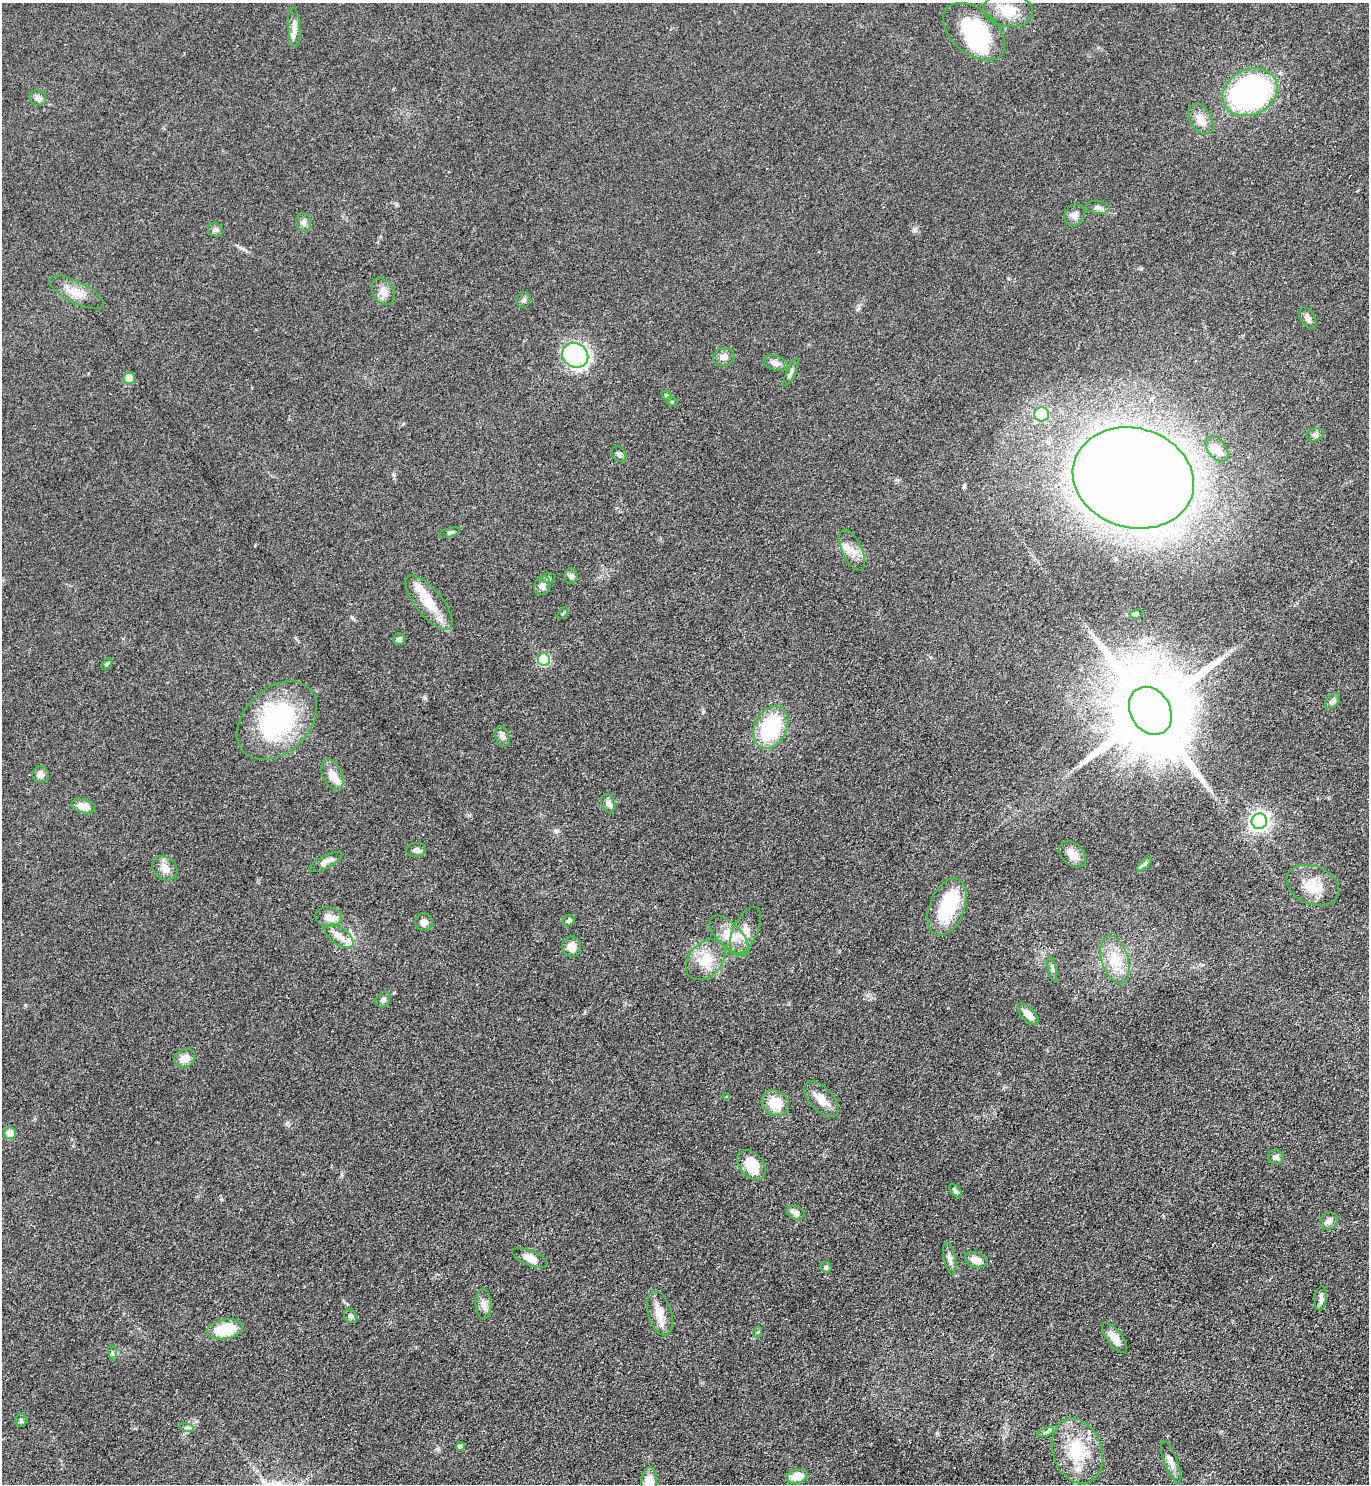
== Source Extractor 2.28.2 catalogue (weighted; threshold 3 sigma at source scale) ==
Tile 6 of 4 x 4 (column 2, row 2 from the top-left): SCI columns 1524-2890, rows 2966-4447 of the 5924 x 5929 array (HDU 1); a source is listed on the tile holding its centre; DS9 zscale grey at full resolution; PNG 1371 x 1486 px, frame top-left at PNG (2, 3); each listed source drawn as its Kron ellipse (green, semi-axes under 4 px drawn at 4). Shown black and unused: <1% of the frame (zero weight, under 3 of 4 exposures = <1% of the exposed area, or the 3 px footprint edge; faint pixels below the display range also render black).
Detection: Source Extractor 2.28.2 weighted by HDU 2 'WHT'; one run over the whole footprint, this tile lists its part. Background 0.0759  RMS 0.0061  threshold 0.0275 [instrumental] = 3 sigma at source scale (4.5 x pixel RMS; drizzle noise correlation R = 1.50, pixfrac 1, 0.05/0.05 arcsec/px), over >= 5 px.
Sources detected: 104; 3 inside a brighter object's white glare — neither listed nor drawn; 5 inside a brighter listed object's ellipse — not listed separately; the other 96 listed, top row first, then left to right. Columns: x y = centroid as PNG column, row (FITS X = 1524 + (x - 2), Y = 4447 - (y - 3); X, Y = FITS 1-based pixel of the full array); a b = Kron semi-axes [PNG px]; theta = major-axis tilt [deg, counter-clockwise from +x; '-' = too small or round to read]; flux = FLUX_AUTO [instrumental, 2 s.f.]
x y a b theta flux
1008 10 25 16 -6 13
294 28 20 6 -86 3.8
974 32 36 22 -41 50
1250 92 28 22 26 170
38 98 8 7 - 2.5
1201 119 16 10 -58 6.8
1098 207 12 6 -9 2
1075 215 11 9 50 3.2
304 222 10 7 -78 2.3
216 230 8 6 -29 1.6
383 291 15 10 -60 4.6
77 293 30 10 -26 9.1
523 300 8 7 - 1.7
1308 318 12 7 -58 2.4
575 355 13 12 - 110
724 357 10 9 - 3.4
775 363 12 7 -15 3.4
791 372 15 4 65 1.8
129 378 5 5 - 9
667 396 6 4 -44 1
672 402 6 3 -18 0.74
1042 414 7 7 - 39
1315 435 9 6 20 1.6
1217 449 14 9 -51 5.4
619 454 8 6 -56 1.8
1133 478 61 50 -16 1800
450 533 10 4 15 1.3
852 550 22 10 -65 7.1
571 576 8 6 -89 1.7
549 578 6 5 - 1.3
542 586 9 8 - 4.2
429 603 33 13 -51 17
563 613 7 3 53 0.76
1136 614 7 4 10 1.1
399 639 6 6 - 1.8
544 660 6 6 - 46
107 664 6 4 45 0.87
1332 701 9 6 49 2.5
1150 711 25 20 -59 11000
277 720 46 32 43 79
771 727 22 16 62 47
502 736 10 6 -76 2.3
40 774 8 8 - 3.1
332 775 16 9 -65 6.3
608 803 9 7 -68 2.9
83 806 12 7 -15 6.2
1259 821 8 7 - 270
416 850 10 7 7 2.3
1072 854 15 11 -43 6.2
326 862 18 6 28 3.4
1144 864 9 3 45 1.4
165 868 13 11 -38 5.6
1313 885 27 19 -23 15
947 907 30 17 68 36
328 917 13 10 -7 6
569 921 6 5 - 1.4
424 922 9 9 - 2.7
745 930 25 12 65 10
339 936 16 8 -36 5.5
729 936 25 12 -46 12
571 947 10 9 - 5.8
1115 959 25 13 -73 15
706 960 23 16 48 15
1052 969 13 3 -79 1.5
383 1000 8 7 - 2
1028 1014 13 6 -45 5.4
185 1058 11 8 24 6.4
727 1097 4 4 - 0.76
821 1099 22 11 -47 7.7
775 1103 14 12 -34 14
10 1133 6 6 - 8.4
1276 1157 8 7 - 2.5
751 1165 17 11 -49 17
955 1191 8 4 -47 1.2
796 1213 9 7 -28 3.2
1329 1221 9 8 - 2.7
530 1258 19 7 -22 4.5
950 1259 16 6 -78 2.9
976 1260 12 7 -20 5.5
826 1267 5 5 - 1.3
1321 1298 12 6 83 2.3
484 1304 15 8 -88 3.4
660 1313 23 12 -73 7.9
351 1316 8 5 -45 1.4
225 1329 18 10 9 22
758 1332 6 4 70 0.79
1115 1338 18 7 -52 6.4
112 1353 7 4 -81 1
21 1420 6 5 - 1.2
187 1428 7 4 -17 1.3
1046 1432 9 4 22 1.5
460 1447 4 4 - 4
1077 1451 33 24 -71 30
1171 1462 22 6 -70 4.2
797 1476 11 7 14 10
649 1484 17 7 85 16
Isophote crosses this tile's border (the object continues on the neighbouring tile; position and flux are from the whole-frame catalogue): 1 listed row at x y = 649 1484
Unlisted compact peaks at least as high as the median listed source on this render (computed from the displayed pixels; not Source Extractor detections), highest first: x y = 425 698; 352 617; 914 229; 394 993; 396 205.